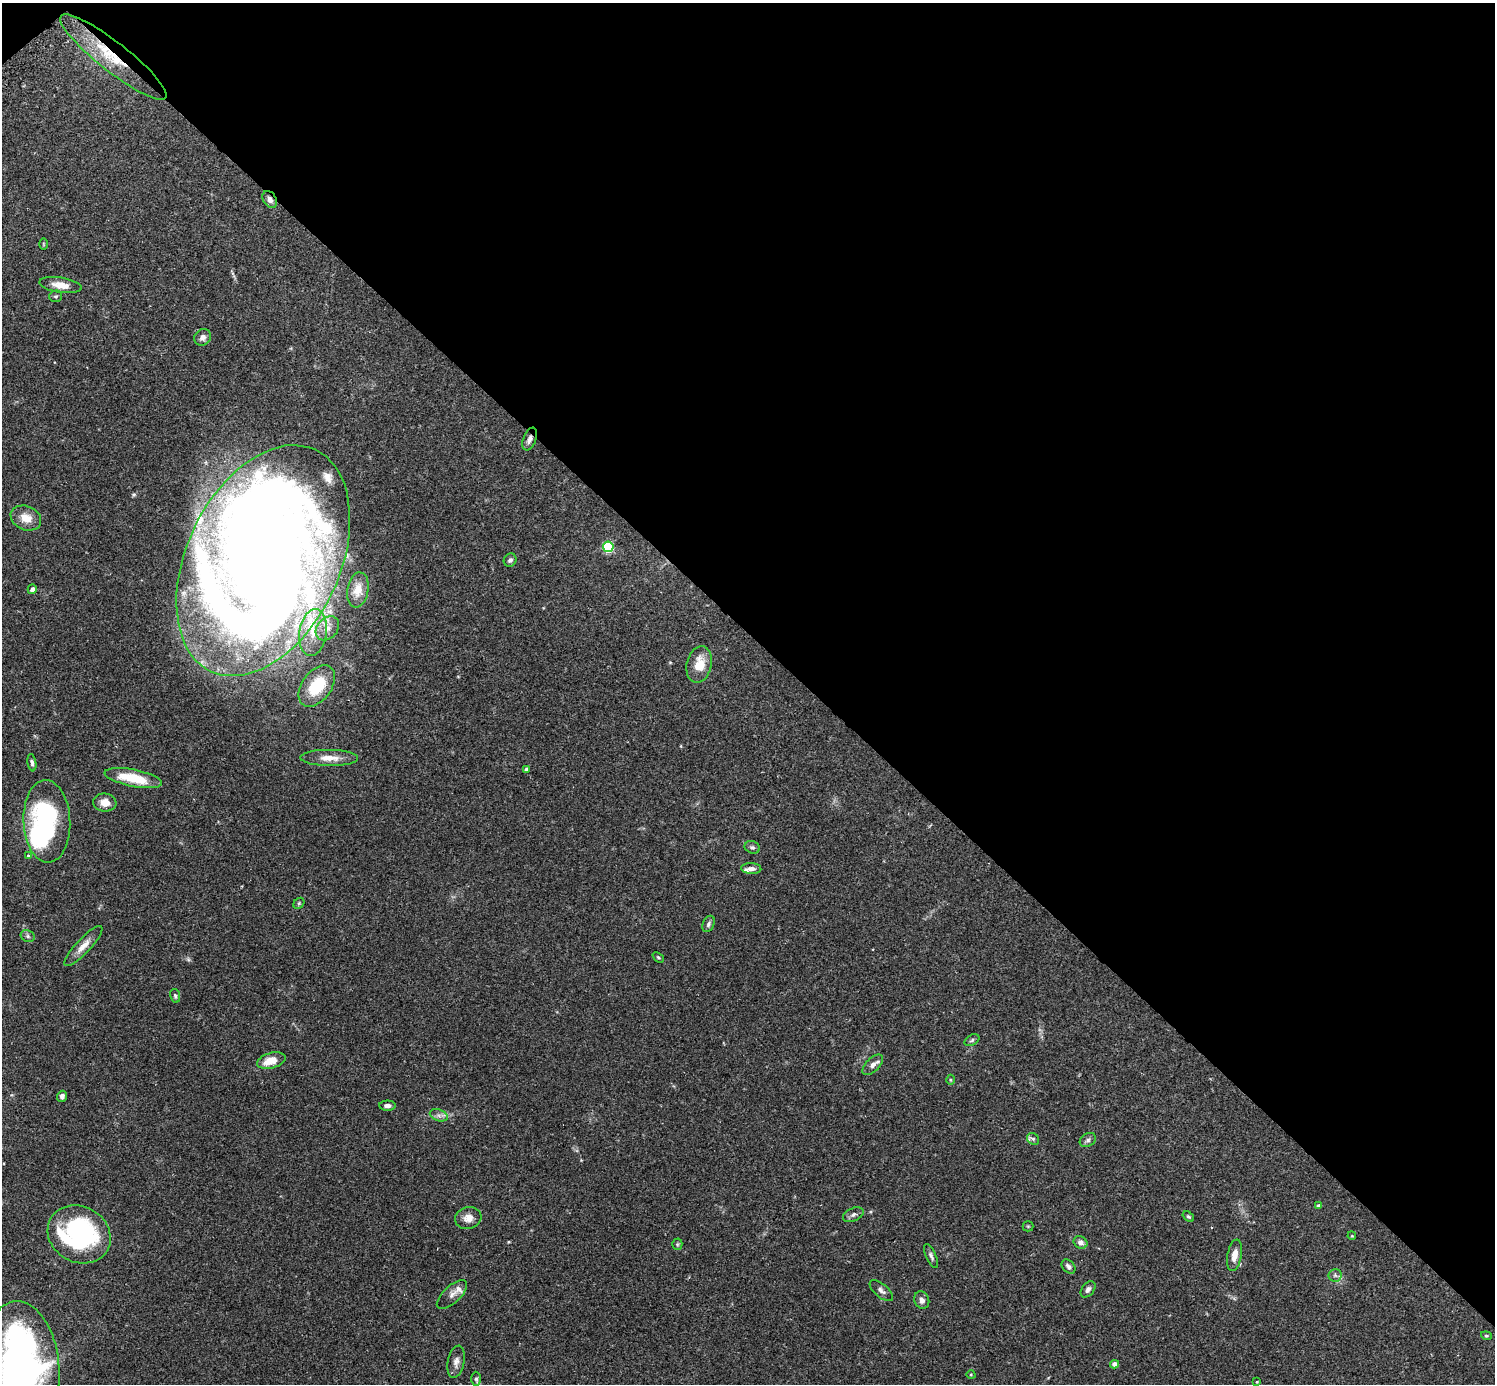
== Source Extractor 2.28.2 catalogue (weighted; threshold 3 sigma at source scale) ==
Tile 3 of 4 x 4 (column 3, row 1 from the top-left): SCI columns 3025-4517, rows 4337-5718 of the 6041 x 6040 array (HDU 1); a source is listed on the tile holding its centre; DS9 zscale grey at full resolution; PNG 1497 x 1386 px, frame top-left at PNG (2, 3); each listed source drawn as its Kron ellipse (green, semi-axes under 4 px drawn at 4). Shown black and unused: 46% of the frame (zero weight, under 2 of 3 exposures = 2% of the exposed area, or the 3 px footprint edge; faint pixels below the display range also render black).
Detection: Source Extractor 2.28.2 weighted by HDU 2 'WHT'; one run over the whole footprint, this tile lists its part. Background 0.106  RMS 0.006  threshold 0.0269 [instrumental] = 3 sigma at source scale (4.5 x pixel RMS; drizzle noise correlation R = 1.50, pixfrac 1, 0.05/0.05 arcsec/px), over >= 5 px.
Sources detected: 80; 1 too faint to see at this stretch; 7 inside a brighter object's white glare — neither listed nor drawn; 7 inside a brighter listed object's ellipse — not listed separately; the other 65 listed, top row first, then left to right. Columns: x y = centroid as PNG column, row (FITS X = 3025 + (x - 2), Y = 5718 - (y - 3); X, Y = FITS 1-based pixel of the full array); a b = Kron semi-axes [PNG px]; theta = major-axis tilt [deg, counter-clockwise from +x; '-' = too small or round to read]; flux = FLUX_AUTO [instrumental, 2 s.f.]
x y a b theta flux
113 57 66 14 -38 32
270 199 9 6 -58 3.1
43 244 6 4 -90 0.57
61 285 21 7 -9 6.7
56 296 6 5 - 0.96
203 337 9 7 46 2.8
530 439 12 6 68 2.8
26 518 16 12 -23 7.5
608 547 5 5 - 43
510 560 7 6 - 1.9
263 561 122 76 65 1000
32 589 5 4 - 2.2
358 590 18 10 80 5.9
327 628 13 10 48 5.3
313 633 23 13 81 16
699 664 18 12 76 12
317 686 23 14 54 28
329 758 29 8 -1 7.6
32 763 9 4 -80 1.5
527 769 4 4 - 2.1
133 778 29 8 -11 20
105 802 12 9 -8 5.6
47 821 41 23 -87 85
752 847 8 6 -21 1.6
28 856 4 4 - 1.7
751 869 10 5 -3 2.9
299 903 6 4 46 0.92
708 924 8 5 67 1.5
28 936 7 5 -23 1.3
83 946 27 7 47 6.2
658 957 6 4 -40 0.81
175 996 7 5 -78 1.2
972 1040 8 5 31 1.3
271 1061 14 7 15 10
873 1065 13 6 46 3.3
950 1080 5 3 - 0.6
62 1096 5 5 - 1.8
387 1106 8 5 -1 2.2
439 1115 9 5 -19 2.3
1033 1139 6 5 - 1.3
1088 1140 9 6 34 1.9
1318 1206 4 3 - 1.9
853 1215 11 6 25 2
1188 1217 6 4 -38 0.95
468 1218 13 11 14 5
1028 1226 5 5 - 0.7
79 1234 33 28 -30 96
1352 1236 4 3 - 0.47
1080 1242 7 6 - 3.4
677 1244 5 5 - 0.75
1234 1255 16 7 80 5.8
931 1256 13 5 -65 1.8
1069 1267 8 5 -46 1.9
1335 1275 6 6 - 1.5
1088 1289 9 6 50 2.1
881 1291 14 6 -40 2.5
452 1295 19 8 43 3.7
922 1300 9 7 -70 2.8
1486 1336 5 4 - 0.76
456 1362 16 8 78 3.4
1115 1364 4 4 - 3.3
21 1368 67 38 -85 250
971 1375 5 3 - 0.5
476 1379 7 4 -88 1.2
1257 1382 4 2 - 0.54
Overlapping masked pixels (flux is a lower limit): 4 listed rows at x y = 113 57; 270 199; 530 439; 263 561
Isophote crosses this tile's border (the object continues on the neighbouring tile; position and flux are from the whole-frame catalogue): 1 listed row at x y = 21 1368